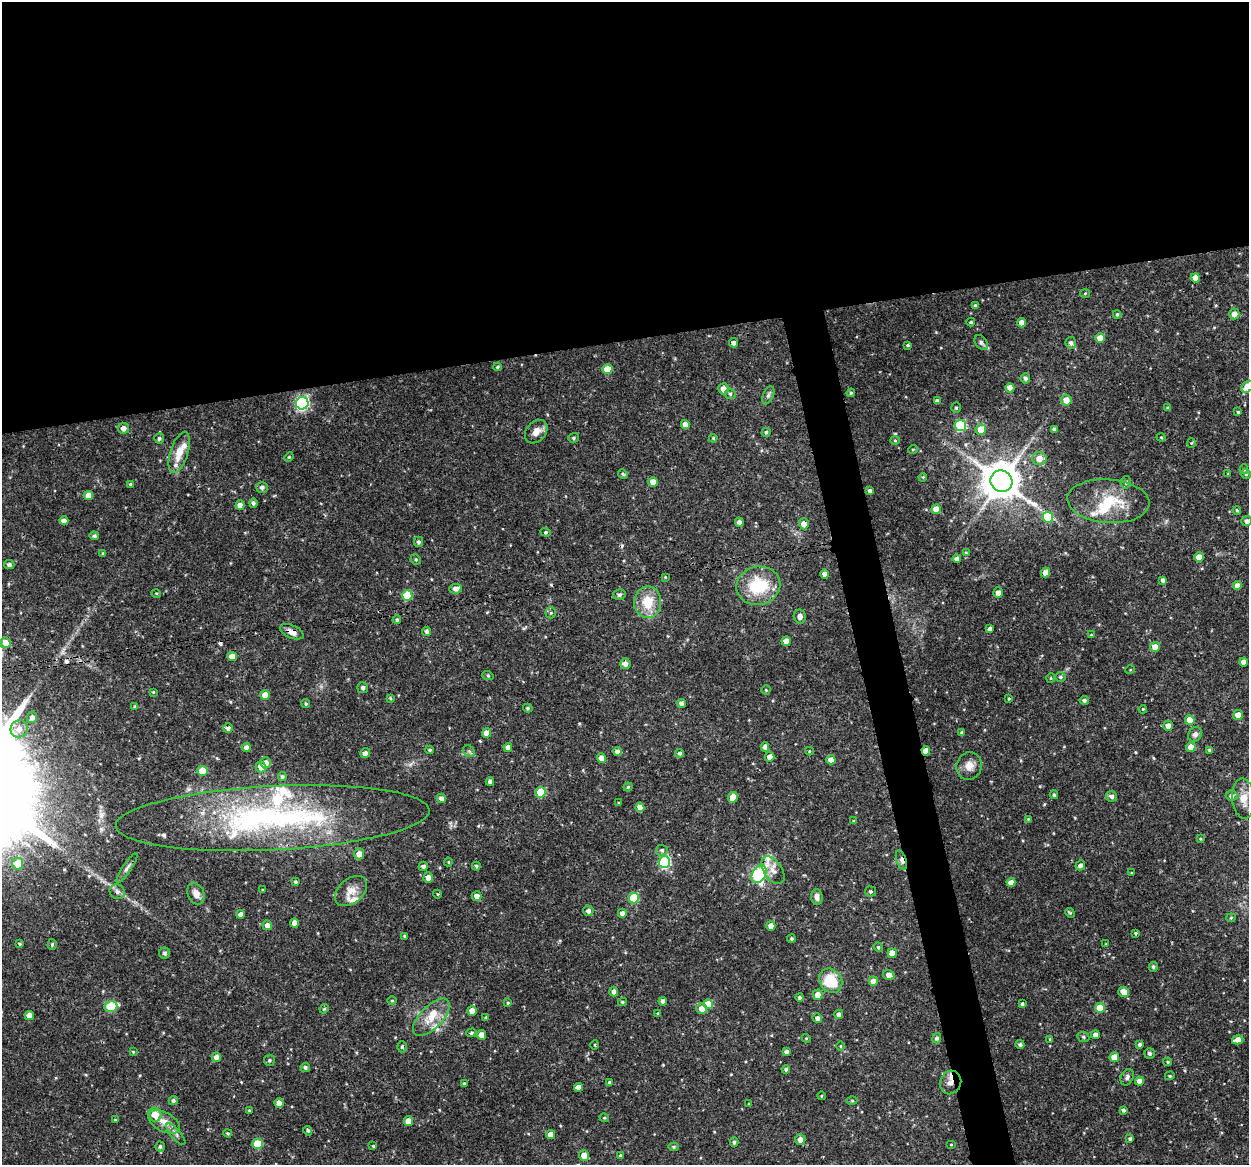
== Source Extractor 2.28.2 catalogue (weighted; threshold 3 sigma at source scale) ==
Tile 2 of 4 x 4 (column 2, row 1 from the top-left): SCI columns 1249-2495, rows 3527-4689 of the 4992 x 4776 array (HDU 1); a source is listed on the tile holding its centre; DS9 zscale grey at full resolution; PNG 1251 x 1167 px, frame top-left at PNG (2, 2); each listed source drawn as its Kron ellipse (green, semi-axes under 4 px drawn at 4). Shown black and unused: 32% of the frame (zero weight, under 3 of 4 exposures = <1% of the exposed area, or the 3 px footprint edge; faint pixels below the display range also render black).
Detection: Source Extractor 2.28.2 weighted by HDU 2 'WHT'; one run over the whole footprint, this tile lists its part. Background 0.0465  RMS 0.0026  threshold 0.0115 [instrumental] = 3 sigma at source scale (4.5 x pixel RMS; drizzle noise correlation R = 1.50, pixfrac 1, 0.0396/0.0396 arcsec/px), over >= 5 px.
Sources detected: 296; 4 cosmic-ray / hot-pixel residue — neither listed nor drawn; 10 inside a brighter listed object's ellipse — not listed separately; the other 282 listed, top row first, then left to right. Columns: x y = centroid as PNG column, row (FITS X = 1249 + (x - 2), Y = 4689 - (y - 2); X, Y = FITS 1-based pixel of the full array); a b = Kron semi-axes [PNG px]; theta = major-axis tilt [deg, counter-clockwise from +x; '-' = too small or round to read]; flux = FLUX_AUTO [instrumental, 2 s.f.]
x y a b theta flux
1195 278 4 4 - 2.1
1085 293 5 3 - 0.24
975 306 3 3 - 0.56
1117 314 4 3 - 0.38
1234 314 5 5 - 1.7
971 322 4 3 - 0.39
1021 323 4 4 - 1.9
1100 338 5 4 - 2.8
981 342 8 6 -51 0.67
733 343 4 4 - 0.89
1071 343 6 5 - 0.74
908 345 4 3 - 0.34
498 367 4 3 - 0.32
607 369 5 5 - 4.1
1025 378 5 5 - 0.67
1247 387 7 5 46 3.9
1010 388 4 4 - 1.8
723 389 5 5 - 1.7
851 393 4 3 - 0.33
730 394 6 5 - 0.39
768 395 9 5 66 0.71
1066 400 5 5 - 2.3
937 401 4 4 - 0.87
302 403 6 6 - 42
956 408 5 4 - 0.38
1168 408 4 4 - 0.41
1238 412 3 3 - 0.35
685 425 4 4 - 2.1
960 426 5 5 - 21
123 428 5 5 - 1.4
981 429 5 5 - 3.5
1054 429 4 4 - 0.55
536 432 13 9 48 2.1
766 432 4 4 - 0.48
1161 437 4 4 - 0.28
159 438 5 5 - 0.48
574 438 5 4 - 0.42
713 438 4 3 - 0.33
895 440 4 4 - 0.29
1191 443 5 3 - 0.24
913 449 5 3 - 0.22
179 452 21 8 72 4.4
289 457 5 4 - 0.27
1039 458 7 6 - 2.5
1244 469 4 4 - 0.35
623 474 5 4 - 0.31
1228 474 3 3 - 0.18
1246 474 5 5 - 0.38
923 477 4 3 - 0.22
1001 481 11 10 - 750
653 482 5 5 - 2
1126 482 6 5 - 0.53
130 484 4 3 - 0.28
262 487 6 5 - 0.76
870 491 4 4 - 0.68
88 496 4 4 - 2.8
1108 501 41 22 -4 11
253 503 4 4 - 0.57
240 505 4 4 - 1.8
936 509 5 4 - 3.7
1237 510 4 3 - 0.29
1048 517 5 5 - 8.6
64 521 4 4 - 1.6
1247 521 5 5 - 0.91
739 522 4 4 - 0.89
804 524 5 5 - 2.1
546 532 5 4 - 0.35
94 536 4 4 - 0.62
418 542 5 4 - 0.57
103 553 4 3 - 0.37
966 553 4 4 - 0.26
1199 557 5 5 - 2.1
416 559 5 4 - 0.38
957 559 4 4 - 1.5
9 565 5 4 - 0.7
1046 573 5 4 - 2
825 574 4 4 - 1.3
665 577 4 3 - 0.21
1163 580 4 4 - 0.73
758 586 22 19 12 12
1237 586 4 4 - 1.5
456 589 6 5 - 1.1
156 593 5 3 - 0.23
998 593 5 5 - 1.2
407 595 5 5 - 8.3
619 595 6 5 - 0.59
648 602 16 13 88 5.9
551 613 5 5 - 0.41
800 616 7 6 - 1.1
397 620 4 4 - 0.47
990 629 4 4 - 1
427 631 4 4 - 0.69
292 632 12 6 -23 1.7
1091 635 4 4 - 0.26
786 641 5 4 - 2.1
5 643 5 5 - 2.1
1155 647 5 5 - 2.1
232 656 5 4 - 2.4
1244 662 4 4 - 1.6
625 664 5 5 - 1.1
1130 670 5 3 - 0.22
488 676 6 3 -19 0.29
1061 677 5 4 - 0.36
1051 678 5 4 - 0.29
363 688 5 5 - 0.72
766 690 4 4 - 0.28
153 692 2 2 - 0.21
265 695 5 4 - 2.9
390 698 4 4 - 0.28
1009 698 3 3 - 0.23
1084 700 4 4 - 0.59
681 703 5 4 - 0.76
306 704 4 4 - 0.38
135 707 4 4 - 0.43
528 708 5 4 - 0.38
1143 709 4 3 - 0.21
1238 715 5 5 - 1.7
32 717 6 5 - 1
1190 720 5 4 - 3
1168 726 5 5 - 1.6
228 728 5 5 - 0.83
19 729 9 8 - 1.7
486 733 5 4 - 2.4
962 733 4 3 - 0.59
1195 734 8 6 56 0.86
508 747 4 4 - 1.8
765 747 5 4 - 0.86
1191 747 5 4 - 1.8
246 748 4 4 - 1.4
430 750 4 3 - 0.37
1210 750 4 4 - 0.48
469 751 7 5 -44 0.55
617 751 5 4 - 0.93
809 751 4 4 - 0.22
926 751 4 4 - 2.2
365 753 5 4 - 0.96
679 753 4 4 - 0.55
770 757 5 4 - 1.7
601 758 5 4 - 2.1
831 760 4 4 - 1.8
266 763 5 5 - 1.8
969 766 14 12 75 2.3
261 767 5 5 - 2.2
202 771 5 5 - 4.5
282 777 4 4 - 0.47
490 782 4 4 - 1
628 787 4 4 - 0.33
541 792 5 5 - 9
1054 795 4 3 - 0.34
1111 796 5 5 - 0.87
1232 796 6 5 - 0.96
733 797 5 5 - 3.7
441 798 5 4 - 0.91
1244 799 20 11 -86 3.7
619 803 3 3 - 0.22
640 807 5 4 - 1.7
273 818 157 32 3 66
1028 819 4 4 - 0.21
854 821 4 3 - 0.33
1200 839 3 3 - 0.24
662 850 6 5 - 0.54
359 854 5 5 - 1.8
901 860 10 5 -71 0.92
448 862 4 4 - 0.24
664 862 6 5 - 23
18 864 6 5 - 5.1
1080 865 5 4 - 0.9
423 866 5 4 - 0.93
476 866 4 3 - 0.47
127 868 17 4 57 0.84
773 870 15 9 -55 1.9
1131 873 3 3 - 0.21
759 874 10 6 60 37
428 878 5 4 - 1.3
295 882 3 3 - 0.37
1011 882 4 4 - 1.8
263 890 3 2 - 0.2
351 891 18 12 40 2.9
870 891 5 5 - 0.47
117 892 8 7 - 0.88
196 894 11 8 -67 1.8
437 894 4 3 - 0.21
477 896 5 5 - 1.4
817 897 8 5 -86 1.1
634 898 5 5 - 10
588 911 5 5 - 0.92
622 913 4 4 - 1.2
1070 913 5 4 - 0.27
241 914 4 4 - 1.2
1231 918 4 4 - 0.28
295 923 4 4 - 1.7
267 925 5 4 - 1.1
771 926 5 4 - 1.8
1136 933 4 4 - 0.31
405 936 3 3 - 0.36
791 939 4 4 - 0.35
20 944 4 3 - 0.31
52 944 5 4 - 0.42
1106 944 4 2 - 0.17
878 947 5 4 - 0.31
164 953 5 5 - 0.49
892 953 5 4 - 2.1
1153 967 5 4 - 0.42
889 975 6 5 - 1.8
831 981 13 11 -51 8.3
873 981 4 4 - 2
614 991 5 4 - 1
1124 992 5 5 - 2.3
817 995 5 5 - 1.7
800 997 4 4 - 0.49
392 1001 4 3 - 0.26
663 1001 4 4 - 0.8
622 1002 4 3 - 0.36
508 1003 4 3 - 0.3
708 1004 5 5 - 4.3
1022 1004 4 3 - 0.47
111 1006 6 5 - 11
1100 1008 5 5 - 5.6
324 1009 5 4 - 0.3
702 1009 5 5 - 2.3
472 1011 5 4 - 2.1
658 1013 4 3 - 0.21
839 1014 5 4 - 0.79
29 1015 4 4 - 1.6
431 1017 23 11 46 4.5
486 1017 4 3 - 0.25
817 1018 5 4 - 0.97
471 1033 5 4 - 0.39
481 1035 5 4 - 2.5
1095 1035 4 4 - 1.3
1083 1037 6 5 - 0.42
806 1038 4 3 - 0.21
937 1038 5 4 - 0.58
1050 1039 4 4 - 0.24
1238 1040 6 4 16 1.5
1140 1044 4 4 - 0.48
595 1045 5 3 - 0.27
1020 1045 4 4 - 0.5
840 1046 5 3 - 0.23
402 1047 5 4 - 0.35
133 1052 4 4 - 0.22
786 1052 4 4 - 0.71
1149 1053 5 5 - 0.57
216 1057 5 4 - 1.3
1114 1057 5 5 - 3.5
269 1060 5 5 - 0.48
1168 1062 4 4 - 0.28
305 1067 4 4 - 0.58
786 1069 4 4 - 0.57
1170 1076 5 4 - 0.3
1127 1077 8 6 63 0.71
1139 1081 4 4 - 1.3
610 1082 4 4 - 0.57
951 1082 12 10 67 3.6
464 1083 4 3 - 0.33
579 1087 4 4 - 1.6
821 1096 4 2 - 0.18
173 1101 4 4 - 0.55
852 1101 5 3 - 0.28
279 1103 5 4 - 1.9
749 1104 4 2 - 0.19
249 1110 4 2 - 0.19
1123 1110 4 4 - 0.47
155 1115 7 6 - 3
604 1118 5 4 - 0.3
115 1120 3 3 - 0.19
409 1121 5 4 - 2.8
164 1122 17 9 -27 2.8
308 1131 5 4 - 0.42
228 1133 4 3 - 0.29
176 1134 13 5 -50 0.93
551 1134 4 4 - 2.2
800 1139 5 5 - 1.4
1130 1139 4 4 - 0.45
734 1142 5 4 - 0.43
257 1144 5 5 - 8.8
951 1145 5 3 - 0.2
373 1146 4 4 - 0.26
160 1147 5 4 - 0.48
674 1147 5 4 - 0.4
584 1155 5 5 - 2.2
621 1156 3 3 - 0.5
Overlapping masked pixels (flux is a lower limit): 6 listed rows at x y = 804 524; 292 632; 926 751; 273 818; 901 860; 951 1082
Isophote crosses this tile's border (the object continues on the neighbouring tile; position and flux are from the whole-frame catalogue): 2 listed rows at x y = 1247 387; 1247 521